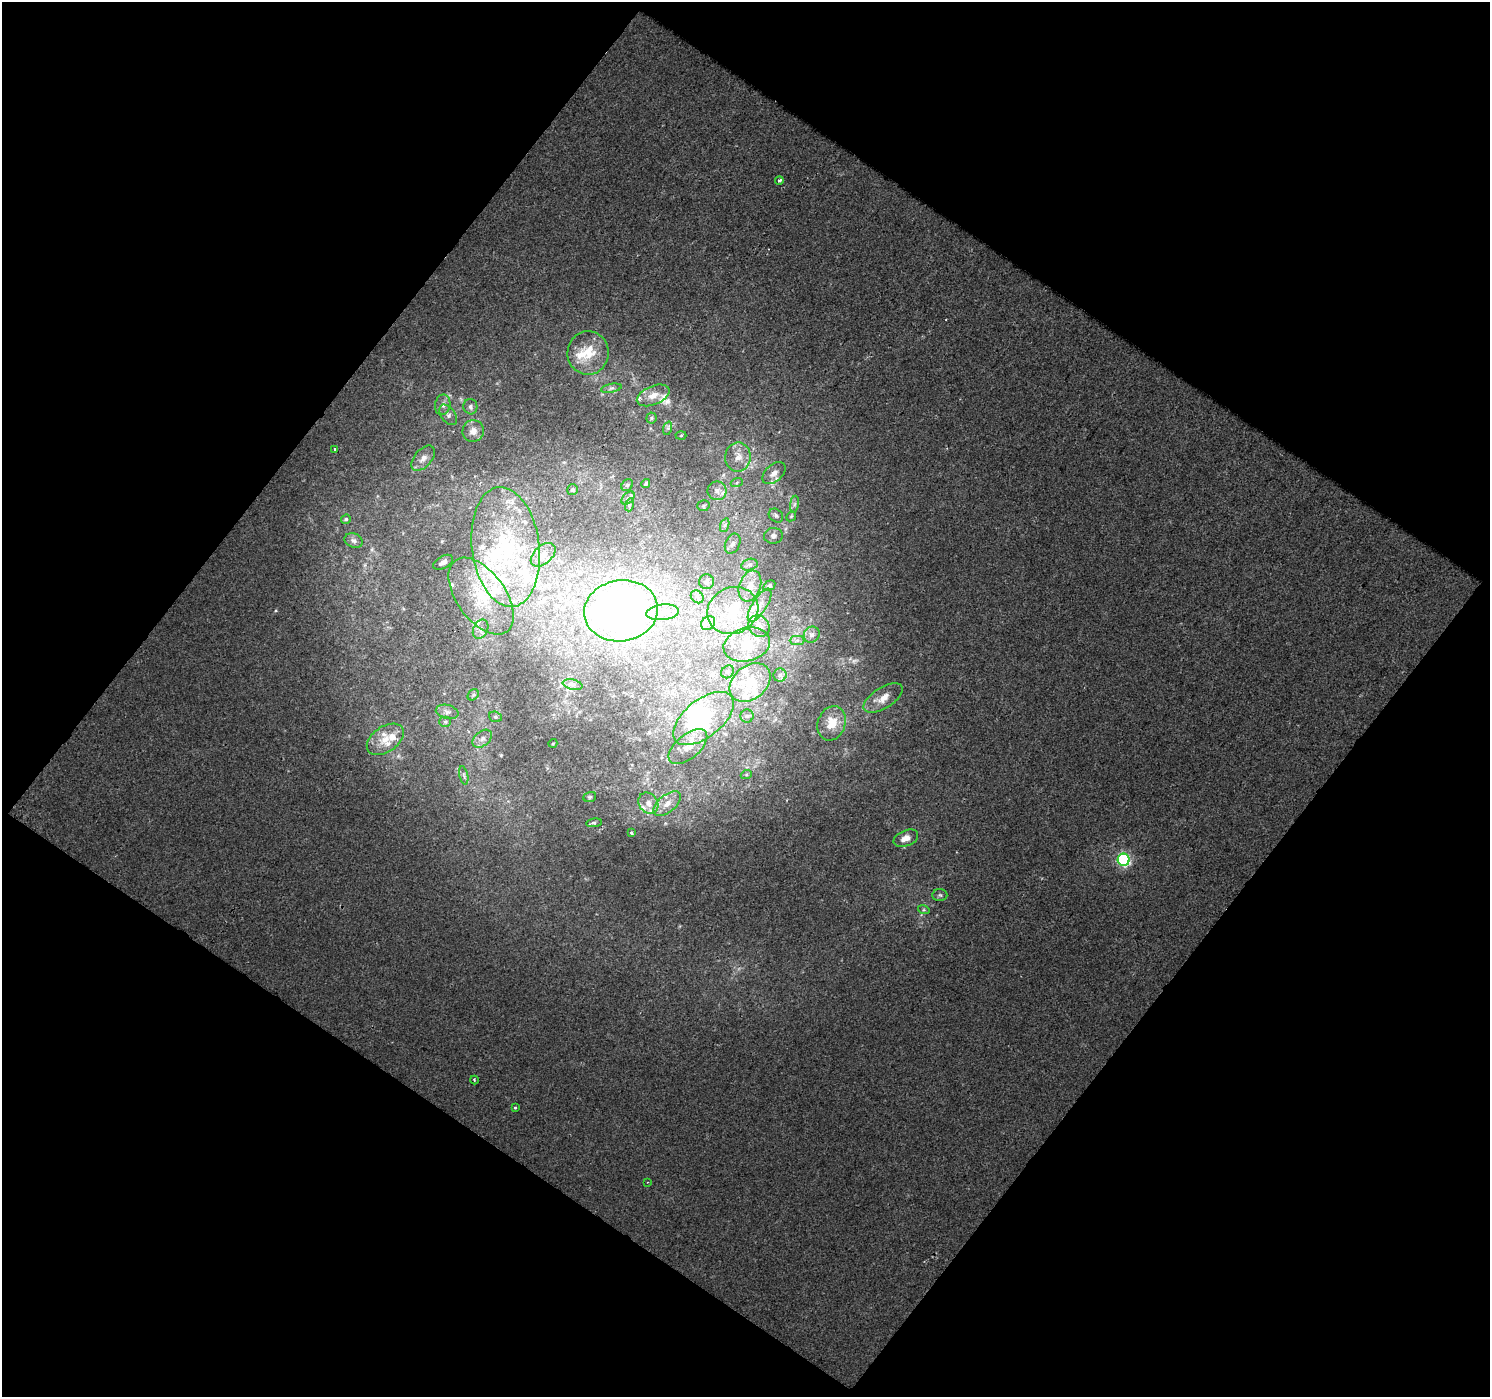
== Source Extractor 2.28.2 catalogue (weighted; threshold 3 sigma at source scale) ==
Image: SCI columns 1-1488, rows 51-1445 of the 1488 x 1498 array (HDU 1 of 3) = the unmasked area's bounding box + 8 px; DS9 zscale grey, full resolution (1 PNG px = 1 image px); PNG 1492 x 1399 px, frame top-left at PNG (2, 2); each listed source drawn as its Kron ellipse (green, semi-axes under 4 px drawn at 4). Shown black and unused: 50% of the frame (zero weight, under 2 of 3 exposures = <1% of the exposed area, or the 3 px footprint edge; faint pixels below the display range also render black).
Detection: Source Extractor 2.28.2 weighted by HDU 2 'WHT'. Background 0.0058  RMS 0.0038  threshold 0.0169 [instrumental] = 3 sigma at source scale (4.5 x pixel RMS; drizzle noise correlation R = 1.50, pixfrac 1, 0.0396/0.0396 arcsec/px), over >= 5 px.
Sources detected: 115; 1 too faint to see at this stretch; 2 inside a brighter object's white glare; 1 cosmic-ray / hot-pixel residue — neither listed nor drawn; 31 inside a brighter listed object's ellipse — not listed separately; the other 80 listed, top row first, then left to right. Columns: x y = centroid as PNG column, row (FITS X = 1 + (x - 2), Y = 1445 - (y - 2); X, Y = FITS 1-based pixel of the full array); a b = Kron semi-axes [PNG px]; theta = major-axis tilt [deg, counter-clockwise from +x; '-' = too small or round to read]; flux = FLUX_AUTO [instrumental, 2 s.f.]
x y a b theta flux
779 180 4 3 - 0.94
588 353 22 20 86 11
611 388 10 3 11 0.89
653 395 17 9 23 3.9
443 405 10 7 80 1.9
470 407 8 7 - 1.3
448 415 11 7 -55 1.5
651 418 5 5 - 0.59
668 428 7 4 72 0.68
473 431 11 10 - 3.1
681 436 5 3 - 0.34
335 449 3 3 - 1.3
738 457 14 13 - 4.8
423 458 15 8 49 2.6
774 473 14 8 42 2.7
737 482 6 4 20 0.63
646 483 5 4 - 0.62
627 485 6 5 - 0.7
572 490 5 5 - 0.77
717 491 9 9 - 2.2
628 498 8 5 45 0.91
794 504 8 4 81 0.86
629 505 6 4 73 0.65
703 506 6 5 - 0.7
776 516 8 6 -40 1
791 516 5 4 - 0.46
346 519 5 4 - 0.66
725 525 7 4 71 0.92
773 536 9 8 - 1.5
354 540 9 7 -20 1.3
733 544 10 7 65 1.8
506 547 60 34 -83 58
543 555 14 9 42 4
443 562 11 6 29 1.8
749 565 8 5 15 1.3
706 582 7 7 - 1.1
750 586 16 10 70 5
769 586 6 4 33 0.91
481 596 44 24 -54 25
697 597 7 5 -45 0.87
760 605 19 7 58 3.5
733 610 26 23 25 18
621 611 37 30 9 150
663 612 16 8 5 3.9
708 623 8 6 45 1.5
759 626 11 10 - 3.2
481 629 10 7 65 2.1
812 635 8 7 - 1.8
797 640 7 4 1 0.98
747 644 24 16 15 9.8
728 672 7 5 48 0.78
780 675 6 6 - 1.2
750 683 23 16 39 11
573 685 10 5 -13 1.1
473 695 6 5 - 0.67
883 698 22 10 32 4.4
447 712 11 7 -13 1.7
747 716 6 6 - 1
495 717 6 5 - 0.76
703 718 35 18 39 39
445 722 5 5 - 0.61
832 723 17 14 70 7
385 739 20 12 35 5.7
482 739 11 7 39 1.9
553 743 4 3 - 0.29
688 747 23 12 40 6
464 775 9 3 -77 0.81
746 775 5 3 - 0.45
590 797 6 5 - 0.6
648 803 11 9 -56 3.1
667 804 16 8 40 3.9
594 823 8 4 8 0.64
631 833 3 3 - 0.93
906 838 13 8 21 3.4
1124 860 6 6 - 66
940 895 7 6 - 0.82
924 910 6 4 -17 0.5
474 1080 4 3 - 0.34
515 1108 3 3 - 0.42
648 1182 4 2 - 0.3
Unlisted compact peaks at least as high as the median listed source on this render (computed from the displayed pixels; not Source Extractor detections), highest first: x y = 276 610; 665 823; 501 755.